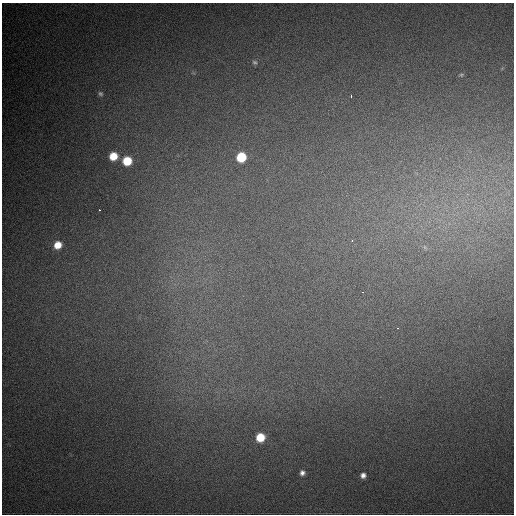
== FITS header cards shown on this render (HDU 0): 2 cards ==
NAXIS1  =                  512
NAXIS2  =                  512

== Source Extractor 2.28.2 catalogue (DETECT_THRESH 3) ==
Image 512 x 512 px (HDU 0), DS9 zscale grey, 1 PNG px = 1 image px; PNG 516 x 516 px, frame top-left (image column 1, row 512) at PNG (2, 3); no overlay
Background 736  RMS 21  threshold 62.5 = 3 sigma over >= 5 px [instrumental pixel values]
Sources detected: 16; all 16 listed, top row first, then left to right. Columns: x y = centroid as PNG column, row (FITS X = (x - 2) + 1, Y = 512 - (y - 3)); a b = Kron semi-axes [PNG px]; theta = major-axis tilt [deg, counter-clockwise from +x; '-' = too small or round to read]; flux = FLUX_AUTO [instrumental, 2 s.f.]
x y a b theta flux
255 62 7 5 -17 2600
461 75 6 5 - 2000
100 94 7 6 - 3200
351 96 3 2 - 22000
113 156 7 7 - 27000
241 157 7 7 - 54000
127 161 7 7 - 41000
99 210 3 2 - 5600
352 240 3 2 - 3000
58 245 8 7 - 20000
425 247 7 5 -59 2900
362 292 3 2 - 2400
398 328 3 2 - 4000
260 437 7 6 - 34000
302 473 5 5 - 5200
363 475 6 6 - 6400